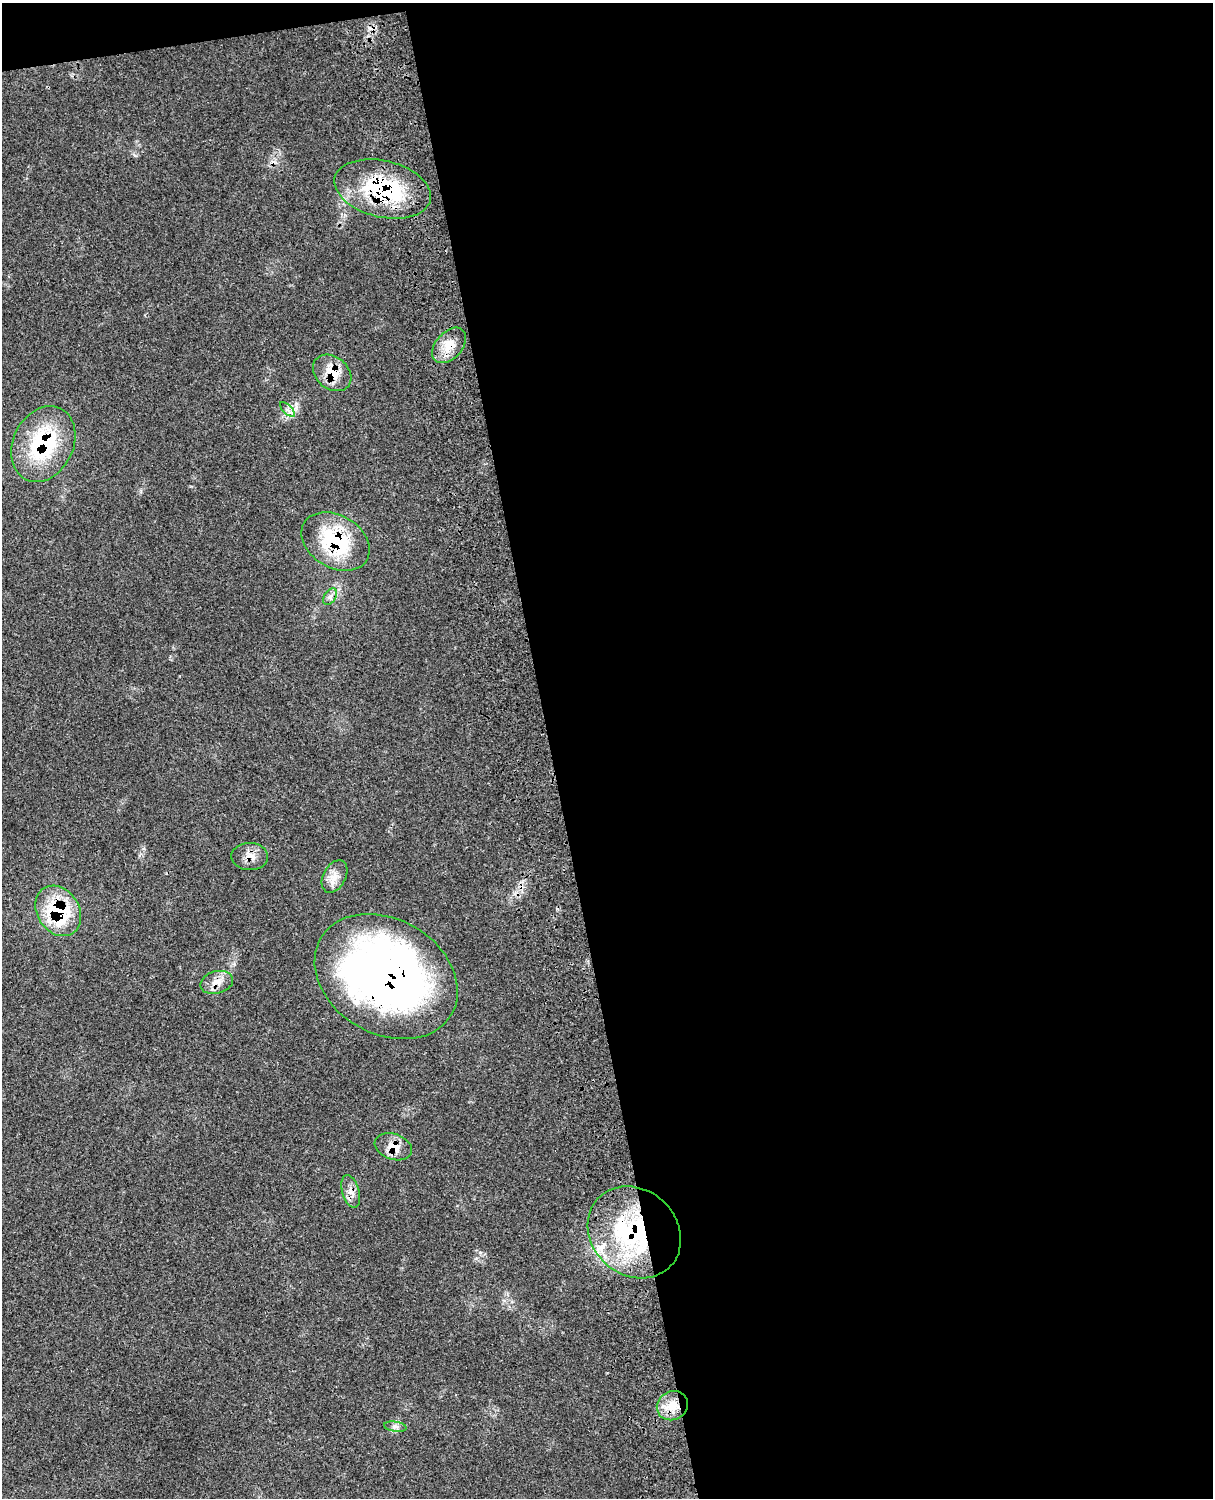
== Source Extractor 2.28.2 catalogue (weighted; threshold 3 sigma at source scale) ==
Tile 4 of 4 x 3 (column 4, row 1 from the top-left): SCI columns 3755-4965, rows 3269-4764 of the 5084 x 4927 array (HDU 1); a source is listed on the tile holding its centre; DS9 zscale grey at full resolution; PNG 1215 x 1500 px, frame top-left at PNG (2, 3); each listed source drawn as its Kron ellipse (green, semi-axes under 4 px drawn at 4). Shown black and unused: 56% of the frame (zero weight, under 3 of 4 exposures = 6% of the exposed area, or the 3 px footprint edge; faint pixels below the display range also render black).
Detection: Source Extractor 2.28.2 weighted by HDU 2 'WHT'; one run over the whole footprint, this tile lists its part. Background 0.0791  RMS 0.0058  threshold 0.0263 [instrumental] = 3 sigma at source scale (4.5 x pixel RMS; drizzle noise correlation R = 1.50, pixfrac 1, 0.05/0.05 arcsec/px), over >= 5 px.
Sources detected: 18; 1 cosmic-ray / hot-pixel residue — neither listed nor drawn; the other 17 listed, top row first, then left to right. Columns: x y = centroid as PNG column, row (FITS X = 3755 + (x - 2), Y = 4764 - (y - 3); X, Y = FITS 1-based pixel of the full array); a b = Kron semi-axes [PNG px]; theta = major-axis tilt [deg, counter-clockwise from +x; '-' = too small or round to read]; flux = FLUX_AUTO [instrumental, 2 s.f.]
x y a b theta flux
383 189 49 28 -13 59
449 345 20 13 48 9.3
332 373 21 16 -40 13
288 410 9 4 -45 1.9
43 444 39 30 64 54
336 542 36 26 -31 43
330 597 9 5 54 2.3
250 856 18 13 -2 6
335 876 17 11 61 6
58 911 27 21 -57 46
386 977 76 57 -30 380
217 982 17 11 15 6.1
393 1147 19 12 -20 8.4
351 1191 17 8 -74 4.3
634 1232 50 43 -42 86
672 1406 16 14 26 11
395 1427 11 5 -8 2.1
Overlapping masked pixels (flux is a lower limit): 12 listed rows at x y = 383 189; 449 345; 332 373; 43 444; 336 542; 250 856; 58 911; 386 977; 217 982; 393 1147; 351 1191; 634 1232
Unlisted compact peaks at least as high as the median listed source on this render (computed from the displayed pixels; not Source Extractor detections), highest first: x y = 480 1252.